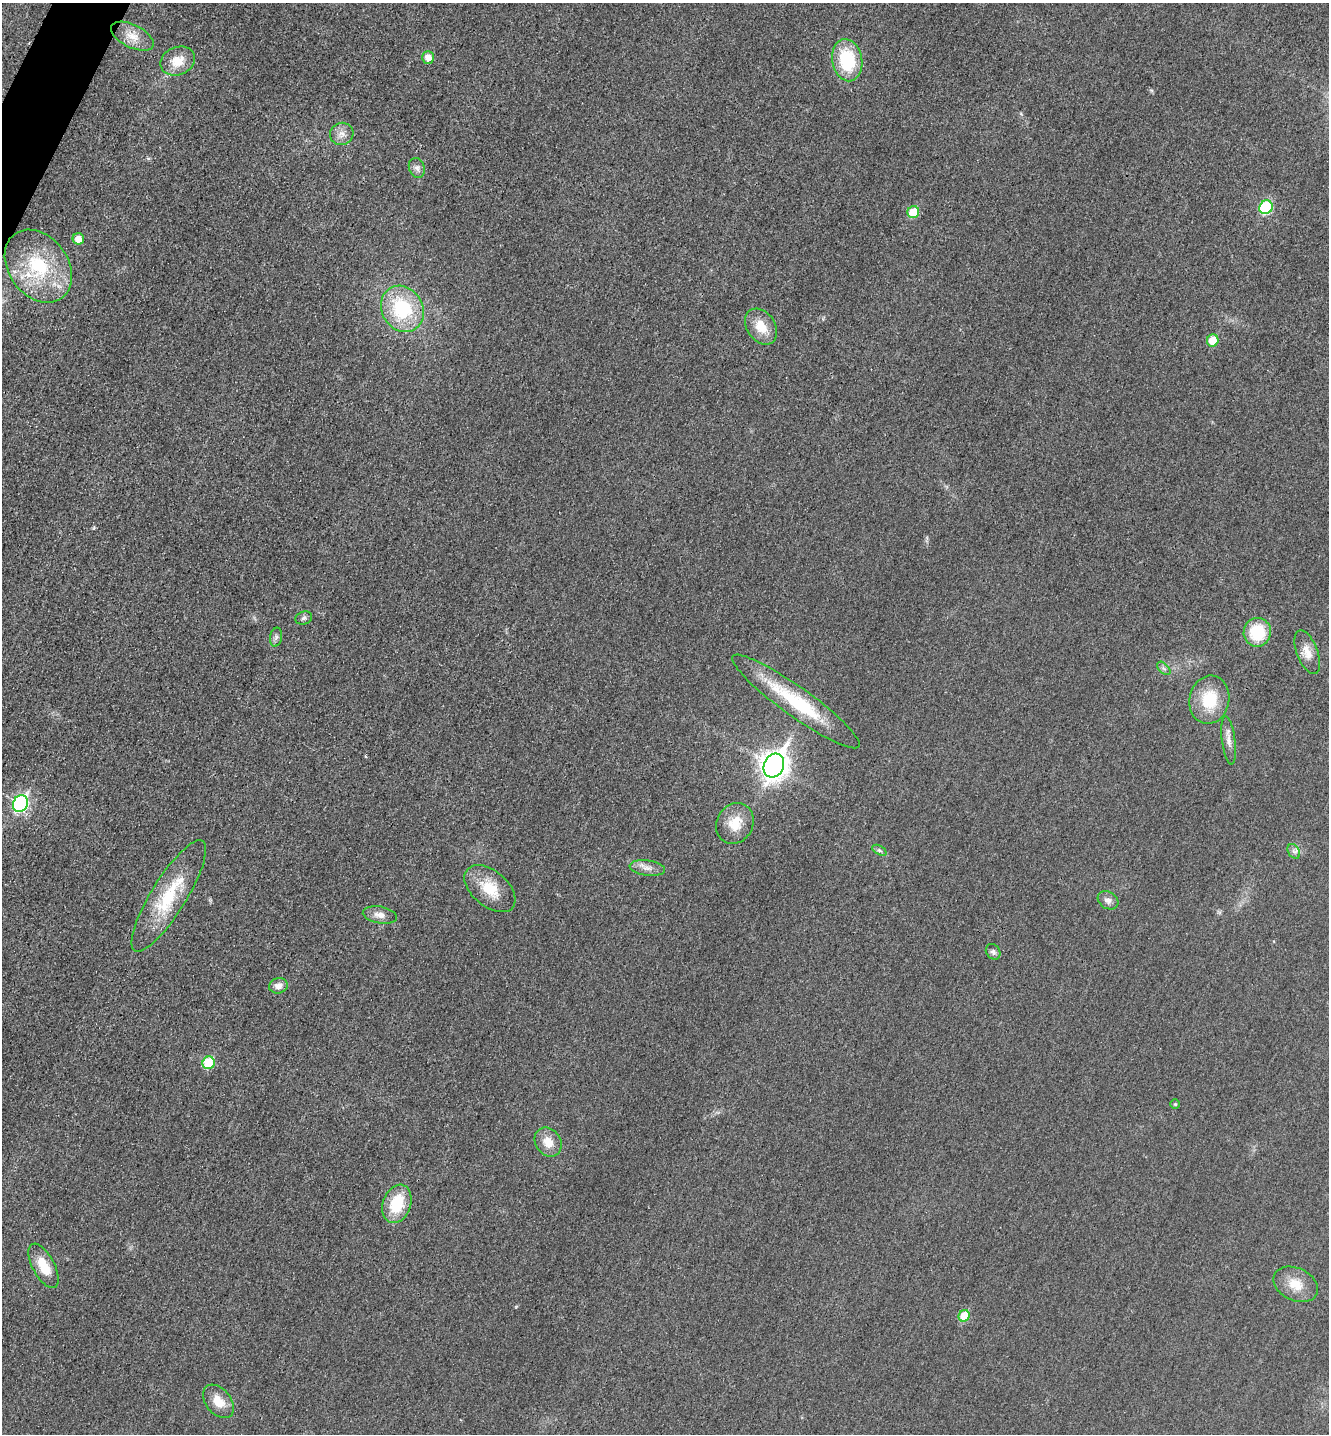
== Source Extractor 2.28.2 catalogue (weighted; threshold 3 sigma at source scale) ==
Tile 11 of 4 x 4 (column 3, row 3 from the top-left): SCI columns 2821-4147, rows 1454-2885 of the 5778 x 5772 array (HDU 1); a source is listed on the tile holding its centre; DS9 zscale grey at full resolution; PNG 1331 x 1436 px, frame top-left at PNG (2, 3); each listed source drawn as its Kron ellipse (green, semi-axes under 4 px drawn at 4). Shown black and unused: <1% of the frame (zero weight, under 3 of 4 exposures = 2% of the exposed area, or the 3 px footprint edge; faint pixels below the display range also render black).
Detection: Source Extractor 2.28.2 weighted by HDU 2 'WHT'; one run over the whole footprint, this tile lists its part. Background 0.0185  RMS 0.0056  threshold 0.0254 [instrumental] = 3 sigma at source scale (4.5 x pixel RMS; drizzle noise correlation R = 1.50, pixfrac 1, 0.05/0.05 arcsec/px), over >= 5 px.
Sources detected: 42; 1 inside a brighter listed object's ellipse — not listed separately; the other 41 listed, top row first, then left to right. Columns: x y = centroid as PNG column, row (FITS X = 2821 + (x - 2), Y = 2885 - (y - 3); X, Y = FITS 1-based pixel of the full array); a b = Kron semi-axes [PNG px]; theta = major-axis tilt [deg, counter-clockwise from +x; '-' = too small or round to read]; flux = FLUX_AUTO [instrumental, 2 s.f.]
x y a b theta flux
132 36 23 11 -27 8.1
428 57 6 6 - 5.1
847 60 21 15 -79 33
178 61 18 14 22 9.9
342 134 12 11 - 4.2
417 168 10 8 -70 2.4
1266 207 7 6 - 48
913 212 6 6 - 15
78 239 6 5 - 5.7
38 266 40 29 -53 41
402 309 24 20 -58 41
761 327 19 14 -55 11
1213 340 6 5 - 12
304 618 8 6 19 1.5
1257 632 14 13 - 22
276 637 9 6 79 1.9
1307 652 23 10 -69 6.8
1164 668 8 5 -45 1.5
1209 700 24 20 78 21
796 701 77 14 -36 42
1229 740 24 6 -83 4.4
774 765 12 10 63 600
20 804 9 7 61 98
735 823 21 18 61 12
879 850 8 4 -31 1.2
1294 851 8 5 -60 1.7
647 868 18 7 -7 4.2
490 889 30 18 -40 16
169 896 65 17 58 32
1108 900 11 8 -31 3.1
380 915 17 8 -11 4.4
993 952 8 6 -51 1.7
278 986 9 7 14 3.7
209 1063 6 6 - 25
1175 1104 5 5 - 0.85
548 1142 15 12 -56 8
397 1204 20 14 70 22
44 1266 24 11 -62 12
1296 1284 23 16 -25 11
964 1316 6 5 - 17
218 1401 19 12 -51 8.8